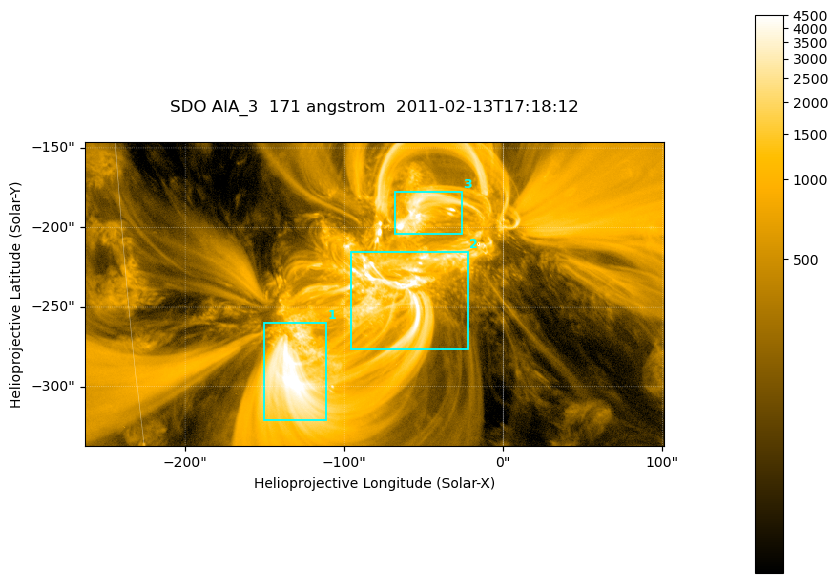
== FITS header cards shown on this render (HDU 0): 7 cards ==
TELESCOP= 'SDO     '           /
INSTRUME= 'AIA_3   '           /
WAVELNTH=                  171 /
WAVEUNIT= 'angstrom'           /
DATE-OBS= '2011-02-13T17:18:12.34' /
CTYPE1  = 'HPLN-TAN'           /
CTYPE2  = 'HPLT-TAN'           /

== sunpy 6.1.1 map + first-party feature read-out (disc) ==
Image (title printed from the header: SDO AIA_3  171 angstrom  2011-02-13T17:18:12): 607 x 318 px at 0.599 arcsec/px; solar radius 972 arcsec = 1622 px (partial field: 2.3% of the solar disc is inside the frame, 100% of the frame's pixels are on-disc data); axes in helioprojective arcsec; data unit not stated in the header (colour bar unlabelled)
Pointing: header CRPIX1/2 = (2056.06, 2043.72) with CRVAL1/2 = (0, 0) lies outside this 607 x 318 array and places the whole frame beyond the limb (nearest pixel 1.39 R_sun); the SolarSoft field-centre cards XCEN/YCEN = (-80.78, -241.8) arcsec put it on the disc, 1315 arcsec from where CRPIX/CRVAL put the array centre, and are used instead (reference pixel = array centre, CRVAL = XCEN/YCEN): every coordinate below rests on XCEN/YCEN
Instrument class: DISC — disc imager (sunpy class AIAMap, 171 A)
Bright regions (active regions / flare kernels): reference = the on-disc median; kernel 5 px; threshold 5 sigma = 1809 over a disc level ~356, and >= 1.15x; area >= 193 px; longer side >= 4 px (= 2.4 arcsec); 3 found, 3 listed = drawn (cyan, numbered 1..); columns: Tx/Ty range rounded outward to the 2 arcsec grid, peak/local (2 s.f.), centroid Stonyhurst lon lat
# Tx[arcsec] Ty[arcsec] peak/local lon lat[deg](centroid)
1 -152..-110 -322..-260 17 -9 -24
2 -96..-22 -278..-214 17 -4 -21
3 -68..-26 -204..-176 15 -3 -18